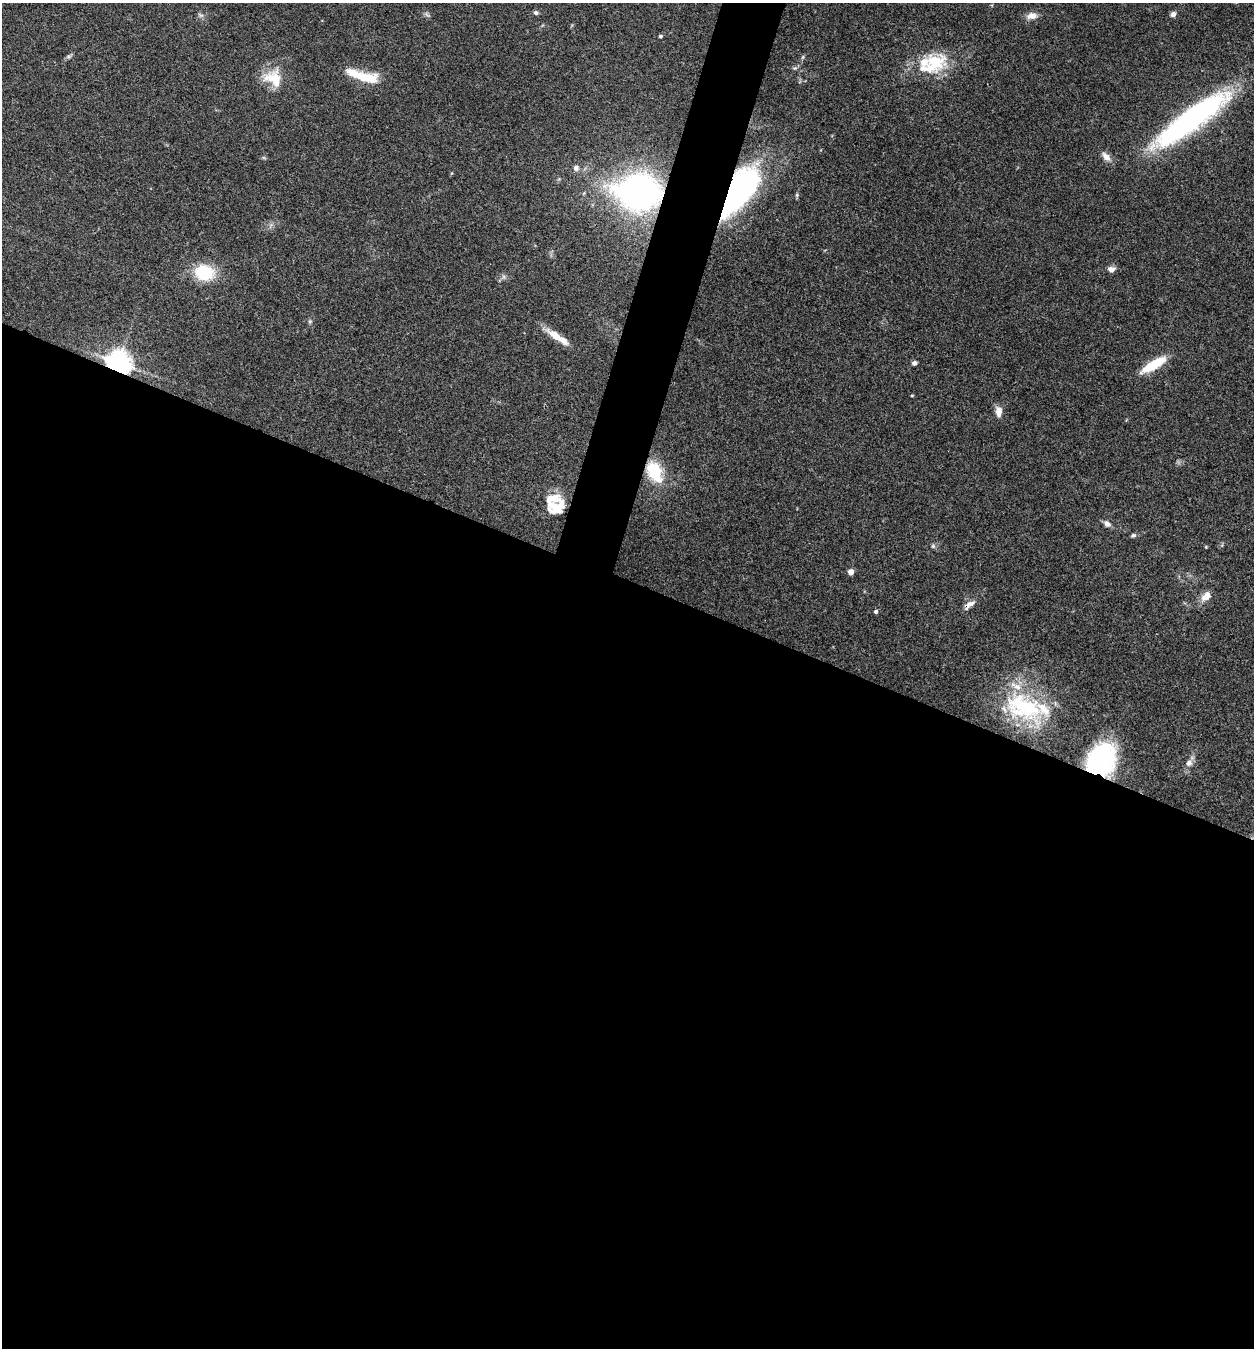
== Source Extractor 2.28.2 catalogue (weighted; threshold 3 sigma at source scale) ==
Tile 14 of 4 x 4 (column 2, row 4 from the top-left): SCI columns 1517-2768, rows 3-1348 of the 5407 x 5394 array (HDU 1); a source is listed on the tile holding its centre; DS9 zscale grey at full resolution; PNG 1256 x 1350 px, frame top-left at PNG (2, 3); no overlay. Shown black and unused: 59% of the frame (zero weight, under 3 of 4 exposures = <1% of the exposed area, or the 3 px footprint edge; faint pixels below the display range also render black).
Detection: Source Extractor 2.28.2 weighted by HDU 2 'WHT'; one run over the whole footprint, this tile lists its part. Background 0.113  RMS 0.0062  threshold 0.0278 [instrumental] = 3 sigma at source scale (4.5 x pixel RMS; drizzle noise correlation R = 1.50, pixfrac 1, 0.05/0.05 arcsec/px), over >= 5 px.
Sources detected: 47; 2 inside a brighter object's white glare — not listed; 8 inside a brighter listed object's ellipse — not listed separately; the other 37 listed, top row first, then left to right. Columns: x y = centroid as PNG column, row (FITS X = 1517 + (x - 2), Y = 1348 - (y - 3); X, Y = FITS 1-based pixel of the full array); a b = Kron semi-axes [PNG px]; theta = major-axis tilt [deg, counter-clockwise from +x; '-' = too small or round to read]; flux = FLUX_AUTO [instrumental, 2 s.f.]
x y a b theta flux
536 12 6 5 - 1.4
1173 14 7 6 - 2.2
201 15 9 5 -25 1.4
1032 16 14 9 8 4.6
661 36 5 4 - 0.93
68 56 8 4 9 1.2
935 62 33 25 -6 28
366 77 31 13 -10 17
273 78 27 20 6 15
1191 119 87 19 36 150
1106 157 14 8 -49 4.1
576 168 7 7 - 2.4
748 186 51 28 63 85
638 192 32 26 -1 240
797 195 6 5 - 0.94
1111 269 8 6 -3 3.3
204 272 23 18 -8 25
310 321 6 4 19 0.81
555 335 26 10 -35 9.1
118 363 7 7 - 640
914 363 6 5 - 1.7
1153 365 30 9 31 20
912 396 5 3 - 0.55
999 412 13 8 -87 4.9
654 471 24 15 -63 26
557 507 21 15 23 16
1107 524 10 8 -41 2.7
1133 535 6 5 - 1.2
933 546 6 6 - 1.2
1206 547 4 3 - 0.56
851 572 4 4 - 7.1
1206 596 12 9 52 6.2
969 605 18 7 36 4.2
876 611 4 4 - 1.4
1023 707 56 34 -21 63
1101 760 29 24 62 91
1189 763 10 8 48 3.4
Overlapping masked pixels (flux is a lower limit): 5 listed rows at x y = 638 192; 118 363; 654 471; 969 605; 1101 760